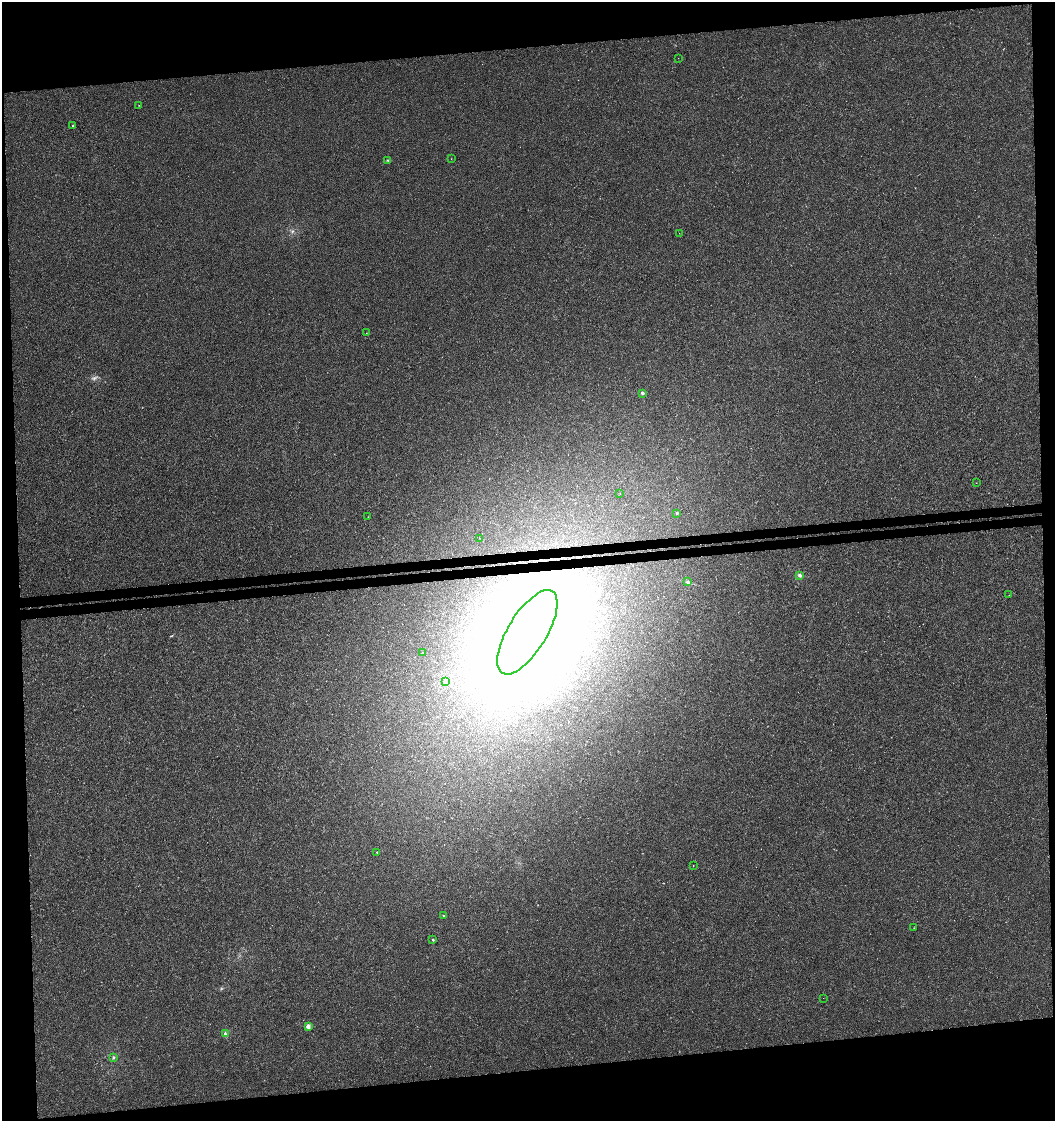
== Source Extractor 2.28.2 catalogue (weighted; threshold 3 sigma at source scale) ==
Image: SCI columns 9-4218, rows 46-4520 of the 4271 x 4564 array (HDU 1 of 3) = the unmasked area's bounding box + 8 px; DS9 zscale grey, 4 x 4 block average (1 PNG px = mean of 4 x 4 image px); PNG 1057 x 1123 px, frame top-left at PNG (2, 2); each listed source drawn as its Kron ellipse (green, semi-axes under 4 px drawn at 4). Shown black and unused: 13% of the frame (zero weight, under 3 of 4 exposures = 4% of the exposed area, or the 3 px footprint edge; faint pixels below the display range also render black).
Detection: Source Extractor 2.28.2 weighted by HDU 2 'WHT'. Background 0.00163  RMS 0.0022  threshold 0.00983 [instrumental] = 3 sigma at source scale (4.5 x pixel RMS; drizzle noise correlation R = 1.50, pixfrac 1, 0.0396/0.0396 arcsec/px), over >= 5 px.
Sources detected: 30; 2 inside a brighter object's white glare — neither listed nor drawn; the other 28 listed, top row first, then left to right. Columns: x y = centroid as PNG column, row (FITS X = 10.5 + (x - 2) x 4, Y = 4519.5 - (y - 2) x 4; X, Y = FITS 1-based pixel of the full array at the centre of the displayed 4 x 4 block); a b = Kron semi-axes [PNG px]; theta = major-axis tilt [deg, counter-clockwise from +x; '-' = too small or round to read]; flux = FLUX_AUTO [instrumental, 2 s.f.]
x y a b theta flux
678 58 2 2 - 0.26
139 105 2 2 - 0.27
73 126 2 2 - 1
451 159 2 2 - 0.35
388 160 2 2 - 0.51
679 233 2 2 - 0.72
366 333 2 2 - 0.22
642 393 4 3 - 1.7
976 483 2 2 - 0.23
620 494 2 2 - 0.24
677 513 2 2 - 5
368 517 2 2 - 0.35
480 538 2 2 - 0.27
800 575 4 3 - 2.3
688 582 3 2 - 1.5
1009 595 2 2 - 0.31
527 632 48 19 58 1100
423 653 2 2 - 1
446 682 2 2 - 39
377 852 2 2 - 2.3
693 865 2 2 - 0.45
443 916 2 2 - 2.1
914 928 2 2 - 0.27
433 940 2 2 - 1.7
823 998 2 2 - 0.23
308 1026 2 2 - 22
225 1034 2 2 - 1.1
113 1057 3 2 - 1.1
Diffuse or blended objects may show on this block-average render without a row.